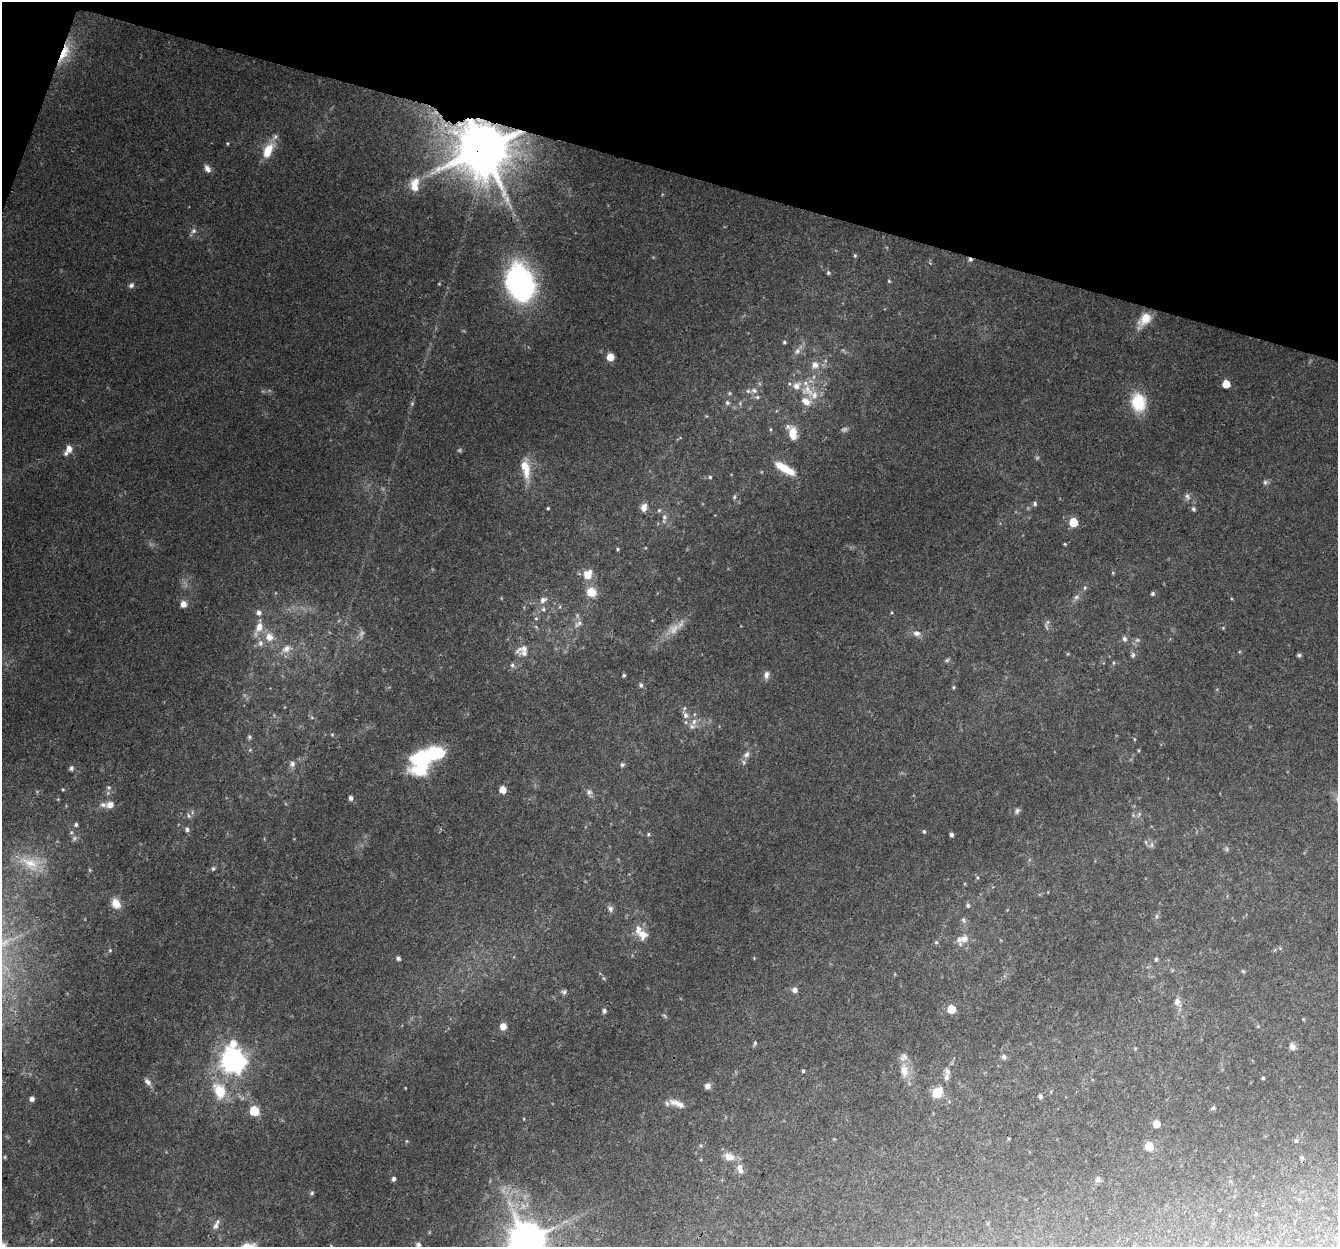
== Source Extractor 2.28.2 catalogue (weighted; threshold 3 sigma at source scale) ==
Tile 2 of 4 x 4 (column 2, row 1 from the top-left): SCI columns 1359-2694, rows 4012-5256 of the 5398 x 5589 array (HDU 1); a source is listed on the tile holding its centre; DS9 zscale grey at full resolution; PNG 1340 x 1249 px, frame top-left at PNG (2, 2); no overlay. Shown black and unused: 14% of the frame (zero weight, under 3 of 4 exposures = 6% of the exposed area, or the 3 px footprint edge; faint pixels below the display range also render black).
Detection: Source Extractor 2.28.2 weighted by HDU 2 'WHT'; one run over the whole footprint, this tile lists its part. Background 0.0749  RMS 0.0052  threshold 0.0232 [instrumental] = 3 sigma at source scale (4.5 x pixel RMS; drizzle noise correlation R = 1.50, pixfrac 1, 0.0396/0.0396 arcsec/px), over >= 5 px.
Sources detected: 173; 11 too faint to see at this stretch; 1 inside a brighter object's white glare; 1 cosmic-ray / hot-pixel residue — not listed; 16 inside a brighter listed object's ellipse — not listed separately; the other 144 listed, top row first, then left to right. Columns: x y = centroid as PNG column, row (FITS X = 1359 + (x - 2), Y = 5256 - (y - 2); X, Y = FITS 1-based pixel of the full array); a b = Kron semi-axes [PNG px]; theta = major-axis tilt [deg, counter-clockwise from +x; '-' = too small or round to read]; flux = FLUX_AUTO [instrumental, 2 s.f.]
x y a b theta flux
64 53 30 10 64 13
483 149 16 15 - 3200
268 151 20 10 64 11
207 169 10 7 -56 2.5
415 187 17 10 -65 5.8
194 231 8 7 - 1.7
855 256 6 4 -88 0.74
828 273 5 5 - 0.84
889 281 5 3 - 0.53
521 284 39 27 -74 99
131 285 8 6 42 1.5
1144 320 21 11 51 8.4
784 342 4 4 - 0.81
797 351 10 7 62 2.4
610 357 6 6 - 6.3
815 365 10 8 12 4
1226 384 6 5 - 8.1
754 390 9 7 -23 2
808 390 21 16 -30 13
1138 402 22 17 -78 18
412 403 6 5 - 0.76
727 403 6 6 - 1.1
793 433 14 9 -86 8.4
69 449 9 7 -84 3.8
525 468 28 10 -80 11
785 468 26 8 -31 12
710 477 4 4 - 0.69
1265 482 6 6 - 1.2
1187 496 9 6 -51 1.8
734 497 5 5 - 0.79
1035 503 6 5 - 1.1
644 507 9 7 76 3.4
548 508 4 4 - 0.56
1193 509 6 5 - 0.98
659 510 5 5 - 0.78
664 517 9 6 88 1.8
1073 522 6 6 - 13
1065 544 4 4 - 0.51
617 549 4 4 - 0.63
1113 573 5 3 - 0.53
588 575 10 9 - 7.6
1085 588 6 5 - 0.83
591 592 9 8 - 9.1
1152 594 5 5 - 0.98
1076 597 8 6 22 1.4
543 600 11 7 35 2.5
183 604 7 7 - 3.7
543 609 6 5 - 1
259 613 7 6 - 2.1
536 618 5 3 - 0.52
1048 622 7 4 70 1.1
578 624 13 6 41 2.5
259 627 18 8 66 6.4
1223 628 4 4 - 0.47
917 633 10 8 -2 2.5
269 637 11 9 -67 5.7
1124 639 7 6 - 1.5
1137 640 6 5 - 1
260 643 9 7 -82 2.4
286 649 14 10 32 4.7
524 653 24 8 -13 3.7
1133 655 7 5 85 1.2
1299 655 5 5 - 0.94
947 660 6 5 - 0.89
1113 663 5 3 - 0.58
512 665 7 6 - 1.3
624 675 4 3 - 0.81
766 675 10 7 79 2.3
641 685 6 5 - 1.3
954 687 5 4 - 0.65
685 715 11 8 -65 3.2
694 721 10 7 79 2.8
332 734 6 4 0 0.58
249 737 6 6 - 0.93
250 750 5 5 - 0.64
747 754 10 7 50 2.2
419 760 28 20 -89 37
292 764 8 7 - 2.1
622 765 6 5 - 1.1
71 768 7 6 - 1.2
109 787 6 6 - 1
503 790 6 5 - 6.1
589 792 9 7 -58 1.8
351 798 5 4 - 1.6
110 805 8 7 - 3.8
1017 811 8 6 61 1.4
192 812 6 4 -73 0.87
76 824 5 5 - 0.98
187 829 6 5 - 1.3
924 831 5 4 - 0.77
648 834 5 4 - 0.66
951 835 5 4 - 1.4
1152 845 9 4 82 1.1
1227 849 7 4 72 0.8
31 863 32 17 -22 15
213 869 6 5 - 0.87
116 903 13 9 -62 6
968 905 6 6 - 1.1
610 909 9 7 -83 1.7
1156 916 6 4 89 0.87
963 920 8 5 -50 1.3
643 934 10 10 - 6.1
964 939 15 10 49 4.7
936 942 5 5 - 0.73
110 950 5 4 - 0.61
398 958 5 5 - 1.2
754 958 4 4 - 0.43
1156 959 6 4 75 0.84
1243 971 5 4 - 0.65
794 990 7 7 - 1.9
564 992 7 6 - 1.2
1177 1002 12 9 -70 3.4
951 1009 6 6 - 12
604 1011 6 5 - 1.2
503 1026 7 6 - 4.3
755 1043 6 4 75 0.84
1292 1046 8 7 - 2.6
1004 1057 6 6 - 1.6
233 1060 11 9 -81 380
904 1070 20 12 -84 7
803 1071 4 3 - 0.69
946 1077 10 7 78 2.2
1263 1078 3 3 - 0.68
148 1082 11 6 -48 2
707 1086 7 7 - 2.1
219 1091 23 15 -68 15
937 1093 10 8 48 12
1040 1096 6 4 88 1.2
32 1099 5 5 - 1.9
677 1103 22 7 -22 4.4
1213 1108 6 4 17 0.91
254 1111 6 6 - 21
1156 1124 5 5 - 5.9
1296 1141 5 5 - 0.77
1149 1146 6 5 - 13
729 1157 14 10 -16 4.7
1302 1157 6 5 - 0.89
740 1169 15 7 -70 3.6
394 1179 5 4 - 1.4
1098 1179 7 5 -61 1.3
312 1193 5 5 - 0.88
215 1226 11 6 59 2.6
527 1240 11 10 - 1400
418 1245 6 6 - 1.4
Overlapping masked pixels (flux is a lower limit): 2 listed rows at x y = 64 53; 483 149
Isophote crosses this tile's border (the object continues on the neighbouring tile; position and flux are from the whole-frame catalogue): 2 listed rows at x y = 527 1240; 418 1245